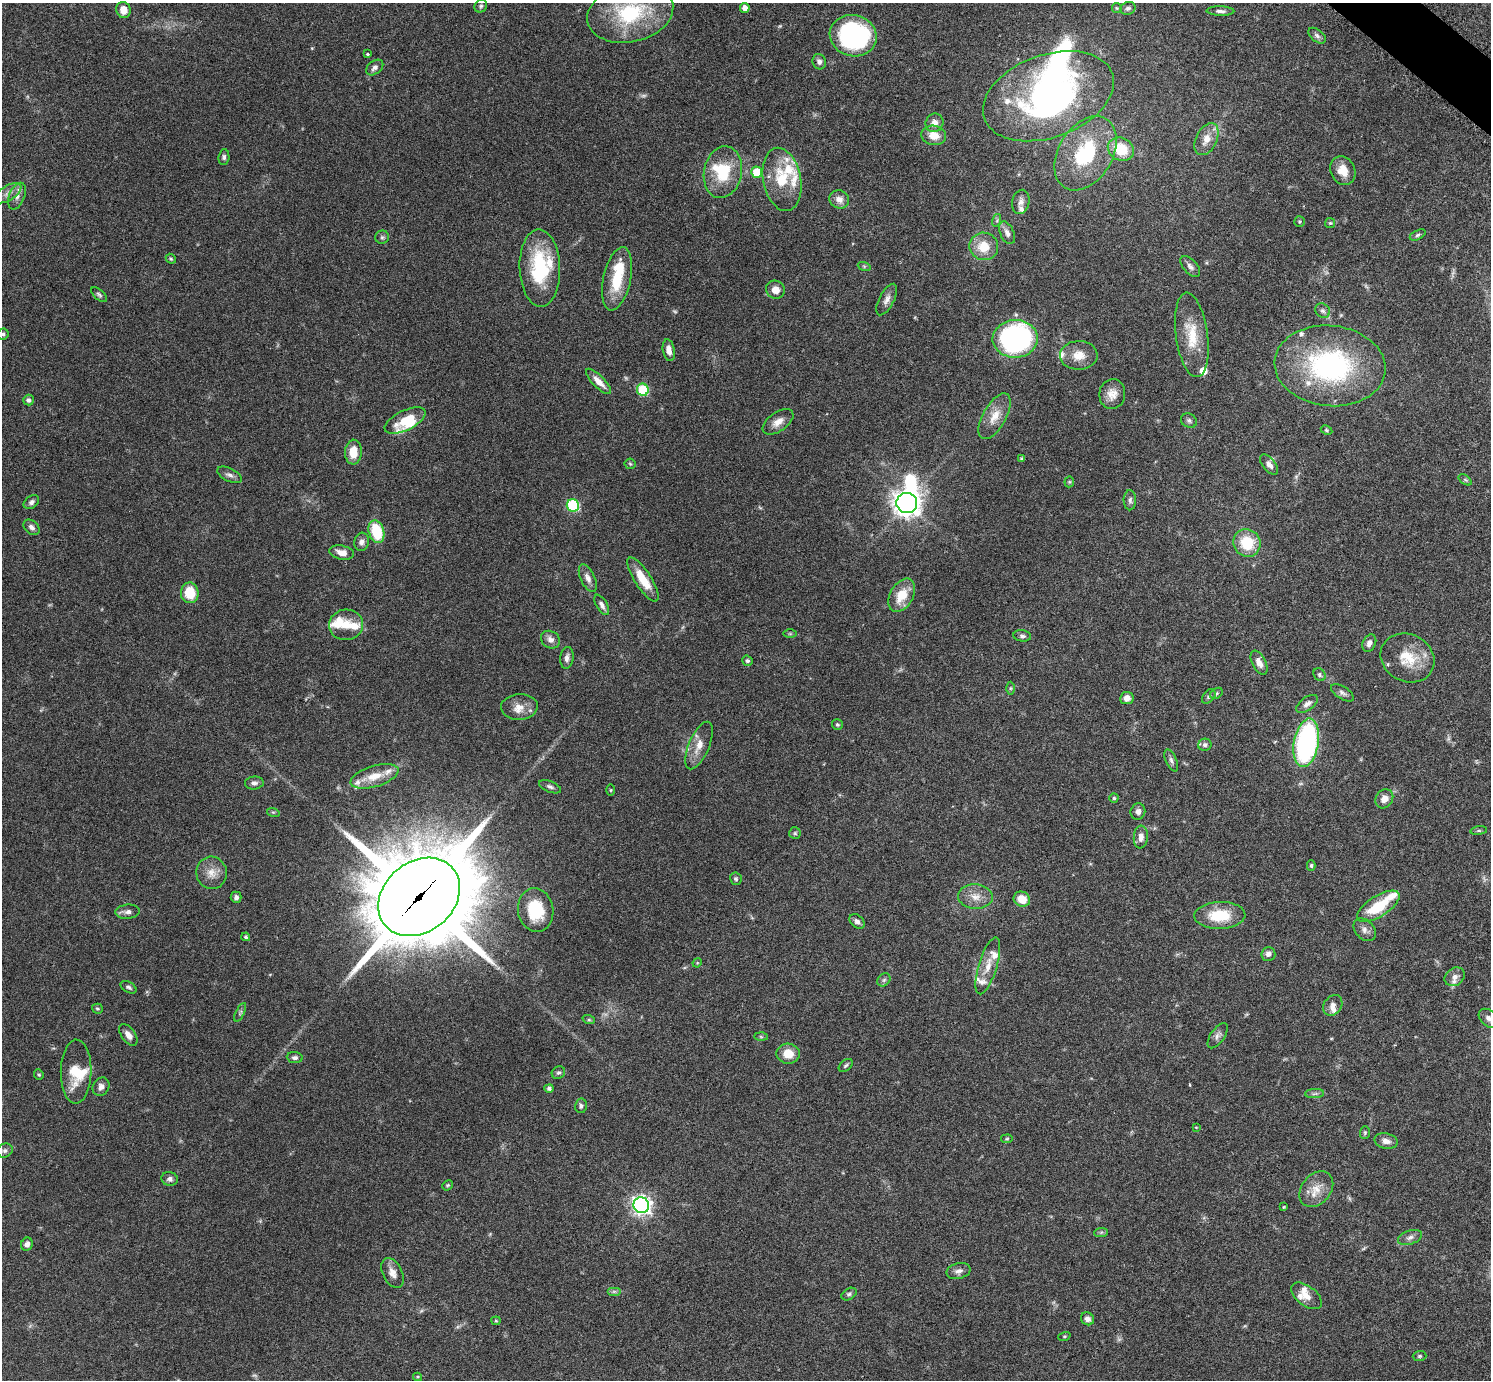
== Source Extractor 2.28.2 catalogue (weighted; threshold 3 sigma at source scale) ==
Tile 10 of 4 x 4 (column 2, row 3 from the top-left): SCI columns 1509-2997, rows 1692-3069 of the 5992 x 5996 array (HDU 1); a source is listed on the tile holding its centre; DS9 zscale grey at full resolution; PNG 1493 x 1382 px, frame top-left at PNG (2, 3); each listed source drawn as its Kron ellipse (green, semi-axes under 4 px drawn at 4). Shown black and unused: <1% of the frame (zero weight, under 3 of 6 exposures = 2% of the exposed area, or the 3 px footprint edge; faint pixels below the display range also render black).
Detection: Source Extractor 2.28.2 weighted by HDU 2 'WHT'; one run over the whole footprint, this tile lists its part. Background 0.0705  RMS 0.0029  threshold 0.012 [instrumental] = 3 sigma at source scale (4.09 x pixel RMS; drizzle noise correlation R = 1.36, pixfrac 0.8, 0.05/0.05 arcsec/px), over >= 5 px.
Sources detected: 211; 7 too faint to see at this stretch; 4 inside a brighter object's white glare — neither listed nor drawn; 27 inside a brighter listed object's ellipse — not listed separately; the other 173 listed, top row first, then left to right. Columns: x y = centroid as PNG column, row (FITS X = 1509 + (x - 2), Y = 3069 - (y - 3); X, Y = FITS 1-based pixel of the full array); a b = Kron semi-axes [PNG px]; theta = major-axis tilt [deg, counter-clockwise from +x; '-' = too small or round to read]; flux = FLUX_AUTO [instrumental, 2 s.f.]
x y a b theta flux
481 6 7 6 - 0.56
745 8 5 4 - 1.6
1117 8 5 5 - 0.33
1128 8 8 6 22 0.71
123 10 8 7 - 2.5
1220 11 14 4 -1 0.98
630 13 44 29 13 21
853 36 23 20 -13 44
1317 36 10 6 -38 0.82
367 54 3 3 - 0.38
819 62 8 6 -71 1
375 67 9 6 38 1
1048 96 68 41 19 63
934 123 9 8 - 2.1
934 135 12 9 -12 3.6
1206 139 17 10 64 3.2
1121 149 13 11 -26 8.1
1085 153 40 27 59 21
224 157 8 5 85 0.65
1343 170 15 12 -64 3.8
723 172 26 19 79 11
757 172 5 5 - 9
782 179 32 19 -79 10
8 193 15 7 31 1.9
17 196 14 7 68 1.8
839 199 10 9 - 2
1021 202 12 8 77 1.6
997 220 6 4 73 0.46
1299 221 5 5 - 0.39
1330 223 5 5 - 0.35
1007 233 12 7 -66 1.5
1418 235 8 4 25 0.55
382 237 7 6 - 0.55
984 246 14 13 - 5.7
171 259 5 4 - 0.33
864 266 6 4 -18 0.4
1190 266 12 7 -49 1.1
540 268 39 20 -88 19
617 279 32 13 78 9.7
775 290 9 9 - 2.2
99 295 9 5 -43 0.59
887 300 17 7 62 1.7
1323 311 8 7 - 0.81
3 334 5 5 - 0.54
1192 335 42 16 -82 8.5
1015 339 22 19 2 72
669 350 11 6 -79 1.8
1079 355 19 14 2 3.8
1330 366 56 40 -6 49
598 381 17 6 -46 2.5
643 390 6 6 - 15
1112 394 15 13 82 2.7
28 400 5 5 - 0.63
995 416 25 11 60 4.2
405 421 22 10 26 6.5
1189 421 8 7 - 0.68
778 422 17 9 35 2.5
1326 430 6 4 -27 0.37
353 452 12 8 87 4.6
1022 459 3 3 - 0.43
630 464 5 5 - 0.36
1269 465 12 6 -51 1.2
229 475 13 6 -25 1.1
1465 480 7 4 -37 0.41
1069 482 5 5 - 0.37
1130 500 10 6 -90 0.83
31 502 8 6 37 0.91
907 503 10 10 - 250
573 505 6 6 - 27
32 527 9 6 -41 1.1
376 532 12 7 -74 12
362 542 9 7 75 1.2
1247 543 14 13 - 9.1
342 552 12 7 -11 2.1
588 578 15 7 -65 1.6
643 579 26 8 -57 6
190 593 10 9 - 6.9
902 595 18 11 60 5.7
602 605 11 5 -60 1.1
346 625 17 15 4 4.2
790 634 6 4 0 0.33
1022 636 9 5 -7 0.68
550 640 10 8 -32 1.6
1369 643 9 6 62 1.2
567 658 11 6 83 1.3
1407 658 28 23 -27 8.7
747 661 5 5 - 0.48
1259 663 13 7 -63 2.2
1319 675 7 5 -56 0.58
1010 688 6 4 89 0.37
1216 693 7 5 36 0.45
1342 693 13 6 -33 0.95
1209 696 8 5 52 0.63
1127 698 7 6 - 1.7
1307 704 12 6 36 1.3
519 707 18 13 3 3.5
837 725 5 5 - 0.43
1306 743 24 12 80 54
699 745 25 10 67 3.5
1205 745 6 6 - 0.89
1171 760 12 5 -66 0.9
374 776 25 10 17 5.1
254 783 9 6 4 1
550 787 11 5 -21 0.87
611 790 5 3 - 0.27
1114 798 4 4 - 0.4
1384 799 10 8 54 2.4
273 812 6 4 -18 0.34
1138 812 8 7 - 1.1
1479 831 8 4 8 0.46
795 833 6 5 - 0.46
1141 837 11 7 85 1.8
1311 865 5 4 - 0.47
212 873 16 15 - 3.3
736 879 6 5 - 0.52
236 897 5 5 - 0.83
419 897 44 35 40 4200
975 897 17 12 -3 3.2
1022 899 8 7 - 3.9
1378 906 24 10 33 9.7
536 910 22 17 -82 11
128 912 12 7 5 1.2
1220 915 25 13 2 9.5
857 921 8 6 -41 1.1
1365 930 13 9 -47 1.5
246 937 4 4 - 0.48
1268 954 7 7 - 1.2
697 963 5 3 - 0.23
988 966 29 9 73 4.1
1455 977 11 8 36 1.6
884 980 7 6 - 0.61
129 987 9 5 -29 0.62
1333 1005 11 8 53 1.5
97 1009 5 5 - 0.4
240 1012 10 4 63 0.56
1488 1018 11 7 -43 1.6
589 1020 6 4 -18 0.39
128 1035 12 7 -54 1.8
1218 1036 14 7 55 1.2
761 1037 7 4 -2 0.38
788 1054 12 10 -4 3.9
295 1058 8 5 -6 0.71
846 1065 8 5 39 0.58
76 1072 32 15 89 8
558 1073 7 6 - 0.58
39 1074 5 5 - 0.38
101 1087 10 8 59 1.3
549 1088 5 4 - 0.69
1315 1094 9 4 1 0.69
581 1106 7 6 - 0.63
1196 1127 3 2 - 0.21
1365 1133 6 5 - 0.4
1007 1139 6 4 7 0.33
1386 1141 12 7 -13 1.7
5 1151 8 6 27 0.79
170 1179 8 7 - 0.93
447 1185 5 4 - 0.38
1316 1189 20 14 50 4.1
641 1205 8 7 - 110
1284 1207 3 3 - 0.21
1101 1232 7 4 2 0.46
1410 1237 12 7 18 1.2
27 1244 6 5 - 1.1
958 1271 12 7 13 1.3
393 1273 16 9 -64 2.1
614 1291 7 4 0 0.58
849 1294 8 5 32 0.59
1306 1296 18 9 -37 2.5
1087 1319 7 6 - 1.2
496 1321 4 4 - 0.29
1064 1336 6 4 19 0.34
1420 1356 7 5 2 0.44
417 1377 4 4 - 0.27
Overlapping masked pixels (flux is a lower limit): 1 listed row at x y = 419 897
Isophote crosses this tile's border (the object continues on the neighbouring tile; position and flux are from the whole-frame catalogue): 3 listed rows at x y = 630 13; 3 334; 1488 1018